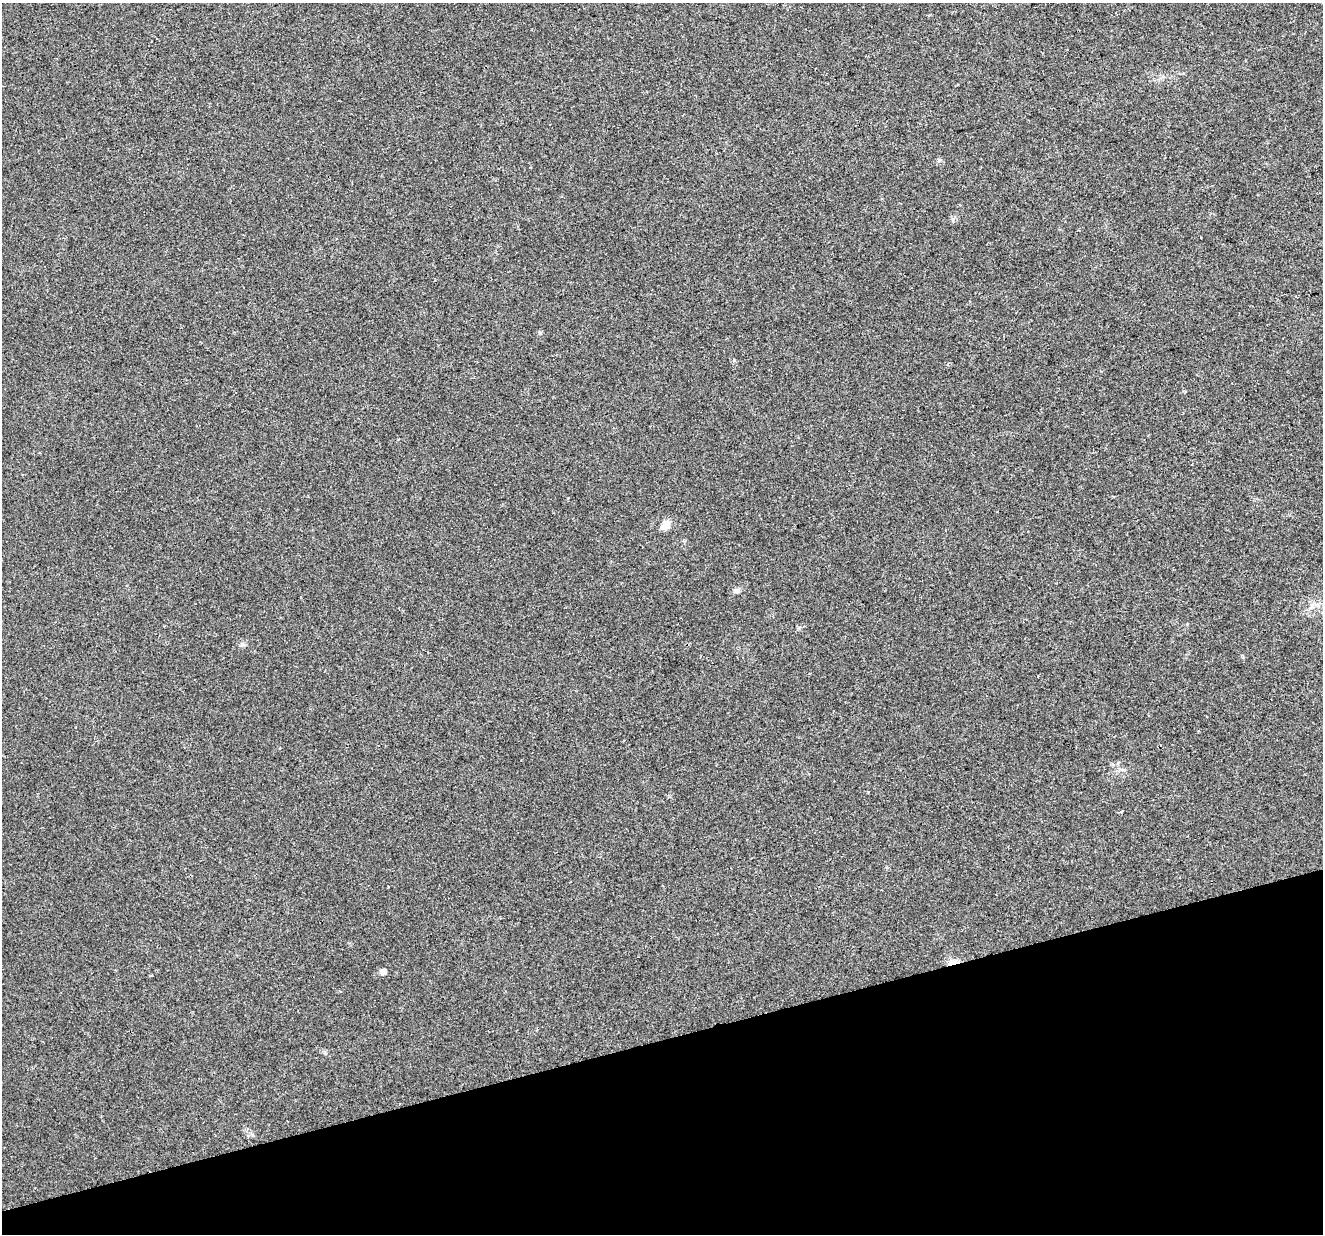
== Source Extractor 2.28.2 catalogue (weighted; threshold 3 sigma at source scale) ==
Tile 14 of 4 x 4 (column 2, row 4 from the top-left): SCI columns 1321-2641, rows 58-1289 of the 5284 x 5097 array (HDU 1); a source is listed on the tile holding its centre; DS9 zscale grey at full resolution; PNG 1325 x 1236 px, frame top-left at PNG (2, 3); no overlay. Shown black and unused: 16% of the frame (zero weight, under 2 of 3 exposures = <1% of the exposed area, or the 3 px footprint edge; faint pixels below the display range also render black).
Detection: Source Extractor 2.28.2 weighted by HDU 2 'WHT'; one run over the whole footprint, this tile lists its part. Background 0.0261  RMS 0.0056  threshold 0.0253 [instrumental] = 3 sigma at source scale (4.5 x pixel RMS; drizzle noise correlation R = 1.50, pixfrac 1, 0.0396/0.0396 arcsec/px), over >= 5 px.
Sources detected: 8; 1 cosmic-ray / hot-pixel residue — not listed; the other 7 listed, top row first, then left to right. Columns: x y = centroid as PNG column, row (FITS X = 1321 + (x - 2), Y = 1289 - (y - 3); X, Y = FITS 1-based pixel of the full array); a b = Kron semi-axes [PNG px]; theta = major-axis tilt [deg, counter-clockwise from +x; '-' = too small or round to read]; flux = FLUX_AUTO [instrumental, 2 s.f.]
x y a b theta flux
939 160 6 4 20 0.82
666 525 12 9 58 4.7
737 591 9 6 37 1.6
242 644 7 4 90 1.1
951 962 13 7 15 3.2
382 972 6 5 - 2.9
151 976 3 2 - 0.84
Overlapping masked pixels (flux is a lower limit): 1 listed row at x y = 951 962